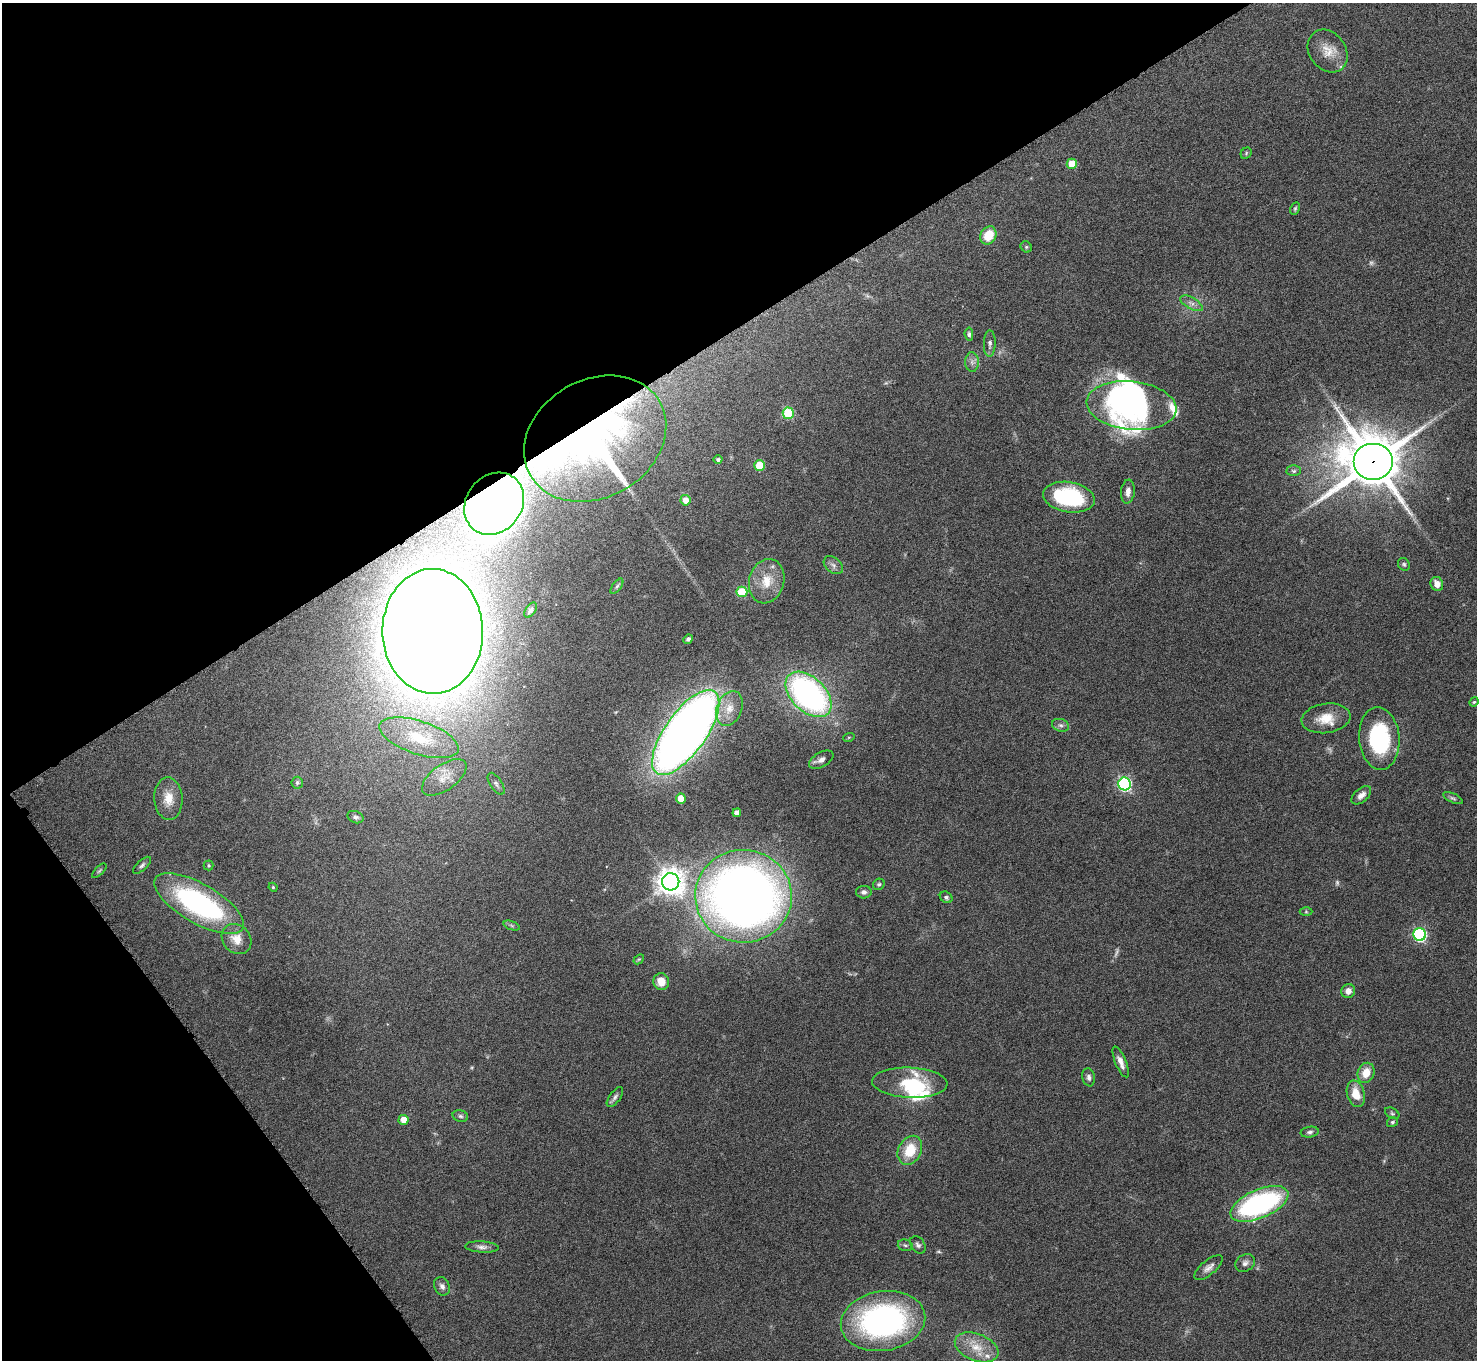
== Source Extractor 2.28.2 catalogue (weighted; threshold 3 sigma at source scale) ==
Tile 5 of 4 x 4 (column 1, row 2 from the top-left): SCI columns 6-1480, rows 2886-4243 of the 5914 x 5909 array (HDU 1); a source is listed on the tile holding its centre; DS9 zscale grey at full resolution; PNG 1479 x 1362 px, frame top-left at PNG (2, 3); each listed source drawn as its Kron ellipse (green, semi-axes under 4 px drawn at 4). Shown black and unused: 31% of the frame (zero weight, under 4 of 8 exposures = <1% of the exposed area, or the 3 px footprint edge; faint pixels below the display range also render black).
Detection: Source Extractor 2.28.2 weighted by HDU 2 'WHT'; one run over the whole footprint, this tile lists its part. Background 0.0778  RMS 0.0044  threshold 0.0181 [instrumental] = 3 sigma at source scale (4.09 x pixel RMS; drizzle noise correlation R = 1.36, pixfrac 0.8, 0.05/0.05 arcsec/px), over >= 5 px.
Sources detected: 99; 3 too faint to see at this stretch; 3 inside a brighter object's white glare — neither listed nor drawn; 5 inside a brighter listed object's ellipse — not listed separately; the other 88 listed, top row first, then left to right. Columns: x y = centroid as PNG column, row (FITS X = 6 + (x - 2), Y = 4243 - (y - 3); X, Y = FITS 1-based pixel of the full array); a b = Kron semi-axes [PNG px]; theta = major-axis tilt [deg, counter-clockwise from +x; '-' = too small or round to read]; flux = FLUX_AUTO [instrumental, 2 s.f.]
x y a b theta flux
1328 51 23 18 -53 7.3
1246 153 6 5 - 0.54
1072 164 5 5 - 9.7
1295 208 7 4 64 0.62
988 235 9 7 58 8.4
1026 247 6 5 - 0.65
1191 303 12 5 -29 1.9
969 334 7 4 -85 0.78
990 343 13 6 88 1.6
972 362 10 6 -90 1.7
1131 406 45 24 -6 67
788 413 5 5 - 25
595 439 75 59 30 190
718 460 4 4 - 0.96
1373 461 19 18 - 2100
759 465 5 5 - 15
1294 471 7 5 0 0.76
1128 492 12 7 83 2.5
1069 497 26 15 -9 39
685 500 5 5 - 3.7
494 504 33 28 52 380
1404 564 7 5 -55 0.76
833 565 11 7 -40 1.8
767 581 22 17 76 9.4
1437 584 7 6 - 3.3
617 586 9 4 54 0.96
742 592 5 5 - 18
531 610 8 5 56 1.2
433 631 62 50 -89 1500
688 639 5 4 - 0.96
808 694 27 17 -44 120
1474 702 5 4 - 0.49
729 708 18 12 69 6.3
1326 718 25 14 8 8.5
1060 725 9 6 -15 1.3
686 732 50 20 54 490
849 737 6 3 18 0.47
419 738 41 16 -18 17
1379 738 31 20 -85 39
821 760 13 7 30 2.2
444 777 26 12 35 6.8
297 783 6 5 - 0.83
496 784 12 6 -56 1.4
1125 784 6 6 - 75
1361 795 11 6 40 2.3
681 798 5 5 - 5.4
1453 798 10 4 -25 0.94
168 799 21 14 -87 6.5
737 813 4 4 - 2.6
355 817 8 6 -22 1.1
142 865 11 5 42 1.1
208 865 5 5 - 0.53
99 871 9 4 45 0.65
671 882 9 8 - 510
879 884 6 5 - 0.7
273 887 4 4 - 0.45
864 892 8 6 -2 1.4
743 896 48 46 -2 440
946 897 7 5 -34 1.1
199 904 50 19 -30 82
1306 912 6 4 -1 0.61
512 926 8 3 -19 0.76
1420 935 6 6 - 63
237 939 16 13 -47 5.7
639 959 6 4 42 0.49
661 982 8 7 - 4.8
1348 991 7 6 - 2.6
1121 1062 16 5 -67 2.8
1366 1073 10 8 67 6.2
1089 1077 9 6 -80 1.3
910 1083 38 15 -3 20
1356 1094 13 8 -75 6.9
615 1097 11 5 54 1.3
1392 1113 8 5 -29 0.77
460 1116 8 5 -16 1
404 1120 5 5 - 5.3
1392 1122 5 5 - 0.66
1310 1132 9 5 9 1.1
910 1150 15 11 63 11
1259 1204 31 14 23 83
905 1245 7 5 -14 0.94
918 1245 9 6 -54 1.3
482 1247 17 5 -3 2
1245 1263 10 8 28 1.8
1209 1268 17 7 39 2.5
442 1286 10 7 -60 1.6
883 1321 42 29 9 110
977 1347 23 13 -21 8.6
Overlapping masked pixels (flux is a lower limit): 3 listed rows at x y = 595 439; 1373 461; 494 504